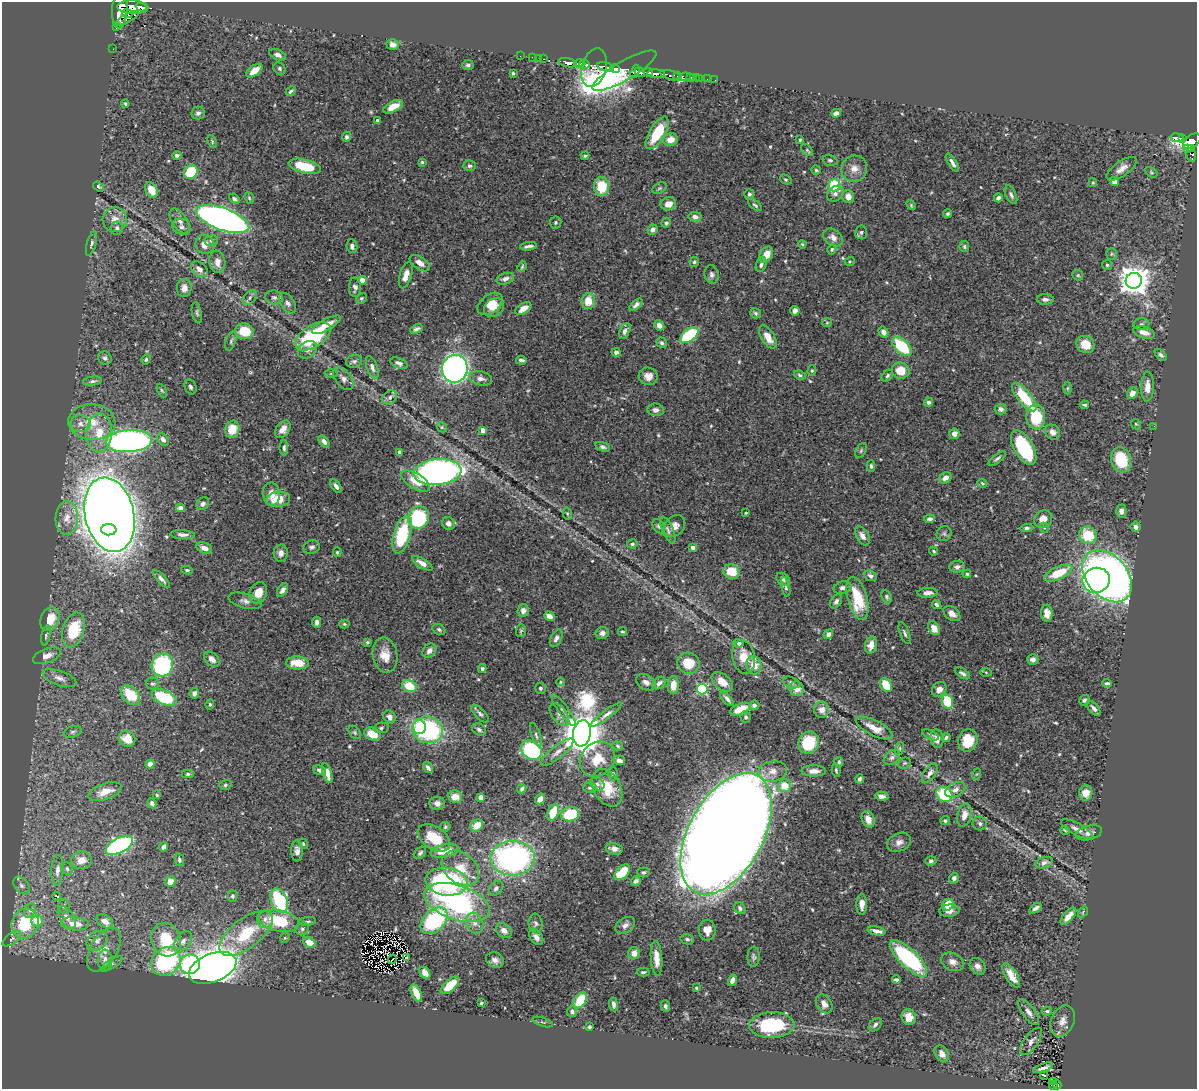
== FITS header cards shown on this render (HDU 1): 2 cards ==
NAXIS1  =                 1195
NAXIS2  =                 1087

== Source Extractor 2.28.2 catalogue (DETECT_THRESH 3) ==
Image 1195 x 1087 px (HDU 1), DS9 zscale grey, 1 PNG px = 1 image px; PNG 1199 x 1091 px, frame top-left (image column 1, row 1087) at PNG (2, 2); each listed source drawn as its Kron ellipse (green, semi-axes under 4 px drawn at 4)
Background 0.495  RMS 0.02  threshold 0.0604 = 3 sigma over >= 5 px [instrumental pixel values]
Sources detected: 570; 3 with non-positive FLUX_AUTO (blend fragments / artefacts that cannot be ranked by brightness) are neither listed nor drawn; of the other 567, the 500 brightest by FLUX_AUTO listed and drawn (67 fainter detections omitted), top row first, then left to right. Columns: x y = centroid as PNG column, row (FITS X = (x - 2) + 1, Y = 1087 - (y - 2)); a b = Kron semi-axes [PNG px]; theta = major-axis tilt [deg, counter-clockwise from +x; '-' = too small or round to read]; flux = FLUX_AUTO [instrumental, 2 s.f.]
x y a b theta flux
133 7 15 6 -2 1300
141 7 6 3 -19 340
120 10 18 7 87 2200
127 13 5 3 - 210
127 18 13 4 27 270
116 26 4 3 - 410
393 44 6 5 - 8.6
113 49 2 2 - 1.7
278 55 9 5 -23 4.9
520 56 2 2 - 7.8
532 57 2 2 - 7.4
538 58 2 2 - 5.7
544 59 3 2 - 16
568 63 9 4 -12 780
579 64 6 3 0 480
468 65 5 5 - 3.4
585 65 5 3 - 430
605 67 9 4 -16 210
280 68 6 5 - 2.8
594 68 20 12 74 310
615 68 5 3 - 280
254 71 9 5 38 17
624 71 36 9 30 570
635 71 7 4 71 450
640 72 6 4 -34 400
648 72 5 3 - 200
513 73 3 3 - 2.2
656 74 9 3 -4 630
671 75 11 4 -16 12
677 76 3 3 - 40
685 77 6 4 7 21
690 77 3 2 - 12
696 78 2 2 - 3.1
699 78 3 2 - 2.5
707 79 2 2 - 1.7
715 80 2 2 - 2.4
291 91 5 3 - 2.8
125 104 4 3 - 1.9
393 107 11 5 28 18
198 113 6 6 - 3.9
836 113 5 4 - 6.3
377 120 3 3 - 2.5
657 133 18 7 59 59
347 137 5 4 - 3.1
1177 138 6 4 -9 160
1183 138 4 3 - 69
670 140 7 6 - 14
800 140 3 2 - 1.5
212 141 6 3 -66 1.8
1192 141 10 6 37 420
1187 149 4 3 - 44
1192 149 4 3 - 26
807 150 7 4 -46 2.6
1191 155 7 4 -75 13
177 156 5 4 - 3.2
585 156 4 3 - 2
830 160 7 5 -17 2.9
422 162 3 3 - 1.7
952 163 10 3 -57 6.1
305 166 16 6 -14 51
470 166 6 5 - 3.6
854 169 13 12 - 13
1122 169 18 7 35 11
816 170 4 4 - 1.9
191 172 7 6 - 63
1151 172 7 4 -31 1.9
786 179 6 4 -33 2
1114 182 5 4 - 7.7
1093 183 4 3 - 1.6
834 185 6 6 - 73
602 186 9 7 -85 40
99 187 6 3 -35 2.2
659 188 8 5 27 2.5
151 190 8 5 -62 22
749 194 5 5 - 2.6
835 194 9 7 40 4.8
1011 195 10 5 -65 4.5
848 197 6 6 - 10
249 198 6 4 -68 1.9
998 198 4 4 - 4.5
234 199 6 4 -42 3.1
668 204 8 6 14 11
755 205 8 4 -37 2.8
911 205 5 3 - 1.5
948 213 4 4 - 2.3
695 217 6 5 - 5.7
223 219 28 11 -20 870
115 220 12 12 - 15
180 221 14 7 -57 8
556 222 6 6 - 2.4
666 223 5 4 - 3.1
182 227 9 7 -27 5.6
117 228 7 6 - 4.4
653 230 5 4 - 6.1
861 232 7 6 - 3.2
833 237 11 7 -36 8
211 241 7 5 10 3.5
91 243 13 4 74 3.9
205 244 9 9 - 13
802 244 4 4 - 1.7
352 246 7 5 -80 5.3
528 246 8 3 8 4.4
964 247 5 5 - 2.2
832 249 5 4 - 1.9
1112 254 5 5 - 2.1
766 255 9 6 60 16
850 261 5 3 - 1.5
217 262 11 8 -81 12
694 262 5 4 - 2.2
420 263 11 6 -34 8.1
761 265 7 5 66 4.3
1107 265 5 5 - 2.1
522 267 5 3 - 1.8
199 269 9 6 -38 9
406 275 13 6 72 9.7
712 275 9 7 -79 4.6
1078 275 6 5 - 1.8
505 279 9 5 18 6.4
362 280 4 4 - 25
1134 281 8 8 - 2100
355 287 10 6 -88 5.2
184 288 9 7 88 8.8
274 297 9 7 -12 4.2
250 298 8 5 48 4
361 298 5 5 - 2.7
1045 299 8 5 -1 5.4
588 301 8 7 - 20
288 303 11 7 -56 6.2
490 304 14 9 37 17
636 305 8 4 41 4.4
494 308 11 8 39 15
523 309 9 5 33 12
795 311 5 4 - 5.3
197 313 10 5 -78 3
756 313 6 4 -36 2.4
827 323 5 4 - 1.6
1141 324 8 6 2 3.6
326 325 16 5 29 16
659 325 5 4 - 9.5
416 329 6 4 24 3.5
244 331 9 8 - 36
625 331 8 5 65 5.4
883 332 5 4 - 6.5
1144 332 11 5 -16 11
689 335 10 6 36 100
313 336 20 11 33 120
768 337 13 6 -57 15
231 341 10 5 72 3.2
662 343 5 5 - 3.2
1085 345 9 8 - 24
902 346 12 6 -43 80
307 350 10 7 33 6.9
616 352 4 4 - 4.3
1161 355 7 4 -44 3.1
105 358 7 6 - 3.8
146 359 5 4 - 2.4
521 360 5 3 - 3.6
354 361 8 6 14 3.7
399 363 9 5 -21 4.8
372 367 12 5 -70 5.3
455 369 14 13 - 570
812 371 5 4 - 1.9
901 371 9 8 - 24
331 373 6 4 3 2.1
800 375 6 4 -21 2.3
648 376 9 8 - 9.5
887 376 6 5 - 2.6
481 378 11 7 -14 6.3
343 379 13 8 -52 7.9
93 381 9 4 8 3.6
190 387 8 5 -67 3.3
1147 387 15 6 88 13
1067 388 6 4 88 1.8
162 390 7 4 -63 2
1132 393 6 5 - 9.6
390 397 8 6 41 4.7
1024 397 17 6 -50 64
928 402 4 4 - 3.8
1084 405 4 3 - 2
1001 409 6 5 - 4.2
656 410 8 6 -6 6.1
1036 417 12 9 -87 61
92 422 23 18 -4 37
81 424 10 8 -3 8.1
1136 424 6 4 -46 1.8
1154 426 2 2 - 5.6
442 427 5 4 - 1.7
232 429 9 7 76 23
283 429 10 6 54 9.2
483 430 4 4 - 12
1052 432 8 7 - 6.9
99 433 19 13 87 32
954 434 5 5 - 8.1
163 440 7 5 -50 6.3
129 441 23 11 3 570
324 441 7 4 -52 4.8
603 447 7 4 -18 3.6
284 448 7 4 -90 2.7
1024 448 19 9 -60 110
861 451 8 5 63 2.3
400 452 4 4 - 8.9
997 458 10 3 38 3.2
1121 460 13 10 -73 57
871 466 6 4 -88 2.3
438 472 24 13 5 540
945 478 6 5 - 8.2
416 481 16 7 -31 20
982 483 5 4 - 1.8
336 486 7 4 -55 4.7
271 494 11 8 -83 12
278 499 12 7 7 26
203 504 7 5 47 4.4
180 508 5 4 - 4.6
1121 511 6 5 - 5.6
567 513 6 4 -77 2.1
746 513 3 3 - 1.8
109 515 38 24 -77 3300
67 518 17 11 88 17
418 518 11 10 - 120
929 519 5 4 - 3.4
1043 519 9 8 - 12
448 523 6 6 - 6.6
658 526 7 5 -61 2.8
675 526 12 9 47 11
1136 527 5 5 - 6
1027 528 6 4 5 2.6
1044 528 5 4 - 1.8
109 530 7 5 -2 280
668 530 14 5 -66 5.4
944 534 8 7 - 3.3
183 535 12 4 -4 5.6
402 535 19 8 74 86
1088 535 9 8 - 45
862 536 10 6 -60 7.6
632 544 5 4 - 2.9
312 547 8 6 19 3.9
693 547 4 4 - 12
204 548 8 5 -22 8.7
934 551 4 3 - 1.8
337 552 5 4 - 1.6
281 553 8 7 - 6.5
422 563 11 5 -32 10
957 567 7 6 - 5.3
187 570 6 4 -9 2.3
731 572 8 7 - 30
1058 573 15 6 25 38
967 574 4 4 - 2.2
870 576 7 5 -20 3.5
1107 576 30 20 -49 890
161 579 11 4 -47 4.7
783 579 7 5 -39 3.5
1096 580 14 12 18 240
786 587 10 4 -77 2.8
842 588 9 6 13 5.1
283 590 7 4 57 5.1
258 593 11 8 65 16
928 593 10 5 2 7.6
887 597 7 5 -64 2.5
857 598 22 9 -74 62
245 601 17 7 -16 7.3
836 601 8 5 55 4.5
936 604 4 3 - 3.2
523 611 6 5 - 7.6
1047 613 8 6 -86 8.5
952 614 9 6 -38 8.7
549 616 5 4 - 10
50 619 12 9 66 31
317 622 5 4 - 4.5
344 624 5 4 - 2
934 628 7 5 -57 13
439 629 7 5 -29 2.8
73 630 18 10 72 62
521 631 6 5 - 2
622 631 4 4 - 2
602 633 7 6 - 5.4
905 633 11 4 -69 3.5
828 634 5 4 - 4.8
46 635 10 4 78 3.1
556 638 9 5 62 5.5
367 642 3 3 - 1.8
739 643 5 4 - 3.7
871 645 8 6 75 11
429 651 8 6 49 7.1
385 655 18 12 -80 20
47 656 14 7 21 11
744 657 17 11 -80 23
212 659 9 6 -42 7.3
1033 659 5 5 - 5
298 663 11 6 -2 27
688 663 11 10 - 30
162 665 11 10 - 130
754 665 9 7 -80 20
482 669 4 4 - 3.3
986 672 6 4 -4 1.6
962 673 8 4 -32 4
59 678 17 7 -20 8.7
561 682 4 3 - 1.6
646 682 10 7 -32 7.7
722 682 12 7 -39 15
791 682 9 5 -21 3
659 683 7 5 39 6.1
1107 683 5 3 - 3.2
152 684 6 6 - 3
673 685 9 5 87 17
886 685 7 5 -61 36
409 686 7 5 -27 32
540 688 5 5 - 3
702 689 5 5 - 120
797 689 7 7 - 13
939 689 8 7 - 10
194 693 5 4 - 4
130 695 11 7 -46 44
164 697 13 7 -23 73
727 699 9 4 -48 4.7
1084 700 5 5 - 3
947 701 7 5 -70 60
210 704 5 4 - 2.2
754 705 5 4 - 3.3
740 709 11 5 23 25
1094 709 9 4 -49 5.3
563 710 19 5 -54 6.8
822 710 8 7 - 10
480 714 11 5 -46 3.9
606 714 19 4 37 6.4
559 715 13 7 -52 6.8
389 717 7 6 - 6.1
746 717 5 5 - 3.2
419 727 7 6 - 57
381 728 7 5 11 2.9
874 728 20 7 -27 16
428 730 15 13 -15 190
479 730 7 5 -29 3.5
73 732 9 5 17 3.3
355 732 7 5 -49 2.6
582 733 13 8 81 5300
372 734 8 6 -23 27
536 735 12 4 -72 3.9
930 735 9 4 -24 3
946 738 4 3 - 2.8
127 739 8 7 - 24
937 739 9 6 -83 10
968 740 11 9 73 29
809 743 11 10 - 60
618 746 5 4 - 2
899 749 7 4 71 1.8
531 750 11 8 -38 140
557 752 20 6 39 9.2
892 757 9 6 38 4.4
597 759 19 16 47 32
619 760 6 4 -15 5.4
839 762 5 4 - 2.3
904 763 7 5 20 2.8
150 764 4 4 - 9.4
428 768 6 3 -56 4.2
320 770 7 4 -22 5.2
836 770 6 3 -80 2.1
773 771 14 10 8 13
814 771 12 5 0 8.5
327 773 10 4 -74 12
930 773 11 6 55 8.5
188 774 6 4 1 2.4
613 774 7 5 -73 2.5
977 774 6 4 70 1.6
859 779 4 3 - 3.8
597 784 7 6 - 4.3
225 785 6 5 - 2.7
784 786 6 6 - 26
590 788 7 5 -11 2.6
607 788 20 13 -61 37
522 789 5 4 - 2.6
955 790 11 6 27 7.7
105 792 17 8 19 22
1086 793 7 6 - 13
944 794 8 7 - 81
157 795 4 3 - 2.5
881 796 7 4 -8 6.4
455 797 7 6 - 12
480 797 4 4 - 13
540 799 6 4 53 8.6
152 803 5 4 - 4.7
437 803 8 6 -6 6.6
553 812 9 5 68 35
570 814 9 7 13 60
964 815 12 7 77 13
868 819 9 6 -70 12
945 821 5 4 - 2.7
980 823 7 6 - 4.2
477 825 7 5 39 18
445 827 5 5 - 2.1
1077 829 17 6 -27 8.5
1065 830 5 2 - 1.6
1089 833 13 7 15 8.5
726 834 66 37 61 7300
434 838 18 11 -35 42
899 842 12 9 22 7.9
303 844 6 4 -54 1.9
119 845 15 7 26 260
164 847 5 4 - 7.4
614 849 8 5 -11 7.9
297 851 10 6 -88 6.6
445 851 14 6 11 27
420 853 7 5 46 3.5
513 858 22 17 1 360
81 860 10 9 - 13
179 860 6 4 -78 3.2
931 861 5 5 - 2.8
1044 863 9 5 18 5.2
460 868 21 15 -39 33
67 869 6 5 - 2.8
57 870 15 6 86 7.5
622 872 9 5 46 42
643 872 6 4 0 2.5
954 878 5 4 - 4.5
636 881 5 4 - 4.1
170 882 5 5 - 11
446 882 21 14 -7 200
21 885 10 6 -51 5.6
496 888 8 6 50 4.1
57 896 4 3 - 3
232 896 6 5 - 3
279 901 13 8 -69 120
457 903 34 17 -18 240
862 904 10 5 90 9.1
948 905 6 5 - 30
64 906 6 6 - 3.6
740 908 6 5 - 3.8
1035 908 7 3 35 4.6
30 910 8 5 62 4.5
949 911 10 6 6 8.8
1083 912 6 3 55 1.5
1068 916 10 5 49 10
67 917 13 7 -55 8.8
265 919 9 8 - 7.3
37 921 6 5 - 23
105 921 9 6 -32 9.9
279 921 20 10 -12 66
307 921 9 4 6 2.6
434 921 16 10 44 130
25 923 15 13 67 77
475 923 11 8 -65 8.3
75 924 14 6 -5 18
536 924 10 7 -84 4.2
625 925 11 7 33 6.8
302 929 7 6 - 3.4
504 930 9 6 -38 7.7
707 930 10 8 -90 12
877 931 9 4 -12 7.6
246 933 31 14 37 73
536 937 9 6 -53 7.1
285 938 5 4 - 1.7
12 939 11 5 36 4.1
687 939 7 5 -12 2.8
166 940 17 14 -65 52
97 941 11 9 36 7.8
183 941 11 7 56 7.9
309 942 6 5 - 18
104 950 24 13 59 19
634 953 6 6 - 11
407 957 2 2 - 8.8
753 957 10 6 89 3.7
656 958 17 5 -86 14
908 958 24 9 -44 160
392 959 5 2 - 2.1
105 960 10 7 85 8.2
495 960 9 7 -28 6.5
166 961 16 13 39 160
953 962 12 8 -26 8.7
111 964 13 4 32 3.8
190 964 10 9 - 140
977 966 9 7 -51 6.5
213 968 25 14 21 2300
643 972 6 3 1 2.7
425 973 6 5 - 9.6
1011 976 14 6 -59 16
732 980 6 4 73 6.8
896 980 4 3 - 2.7
450 985 11 5 43 33
696 988 3 2 - 1.7
416 993 9 5 -65 25
580 1000 9 5 58 47
481 1003 3 3 - 2
613 1004 7 4 -82 4.2
824 1004 10 7 -56 9.2
665 1006 6 4 -71 3.4
1047 1011 5 4 - 2
572 1012 5 5 - 3.6
1028 1012 15 6 -54 8.2
909 1017 8 7 - 13
1063 1021 16 11 66 12
542 1022 10 3 -19 2.2
772 1025 23 13 1 110
875 1025 8 5 47 3.8
589 1027 3 3 - 2.8
1031 1041 16 7 54 8.5
942 1054 9 6 -59 7.7
1043 1068 10 3 20 3.2
1044 1075 4 3 - 4.3
1053 1081 4 2 - 3.1
1053 1085 4 2 - 14
1057 1085 4 4 - 19
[67 fainter detections neither listed nor drawn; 3 non-positive-flux detections neither listed nor drawn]